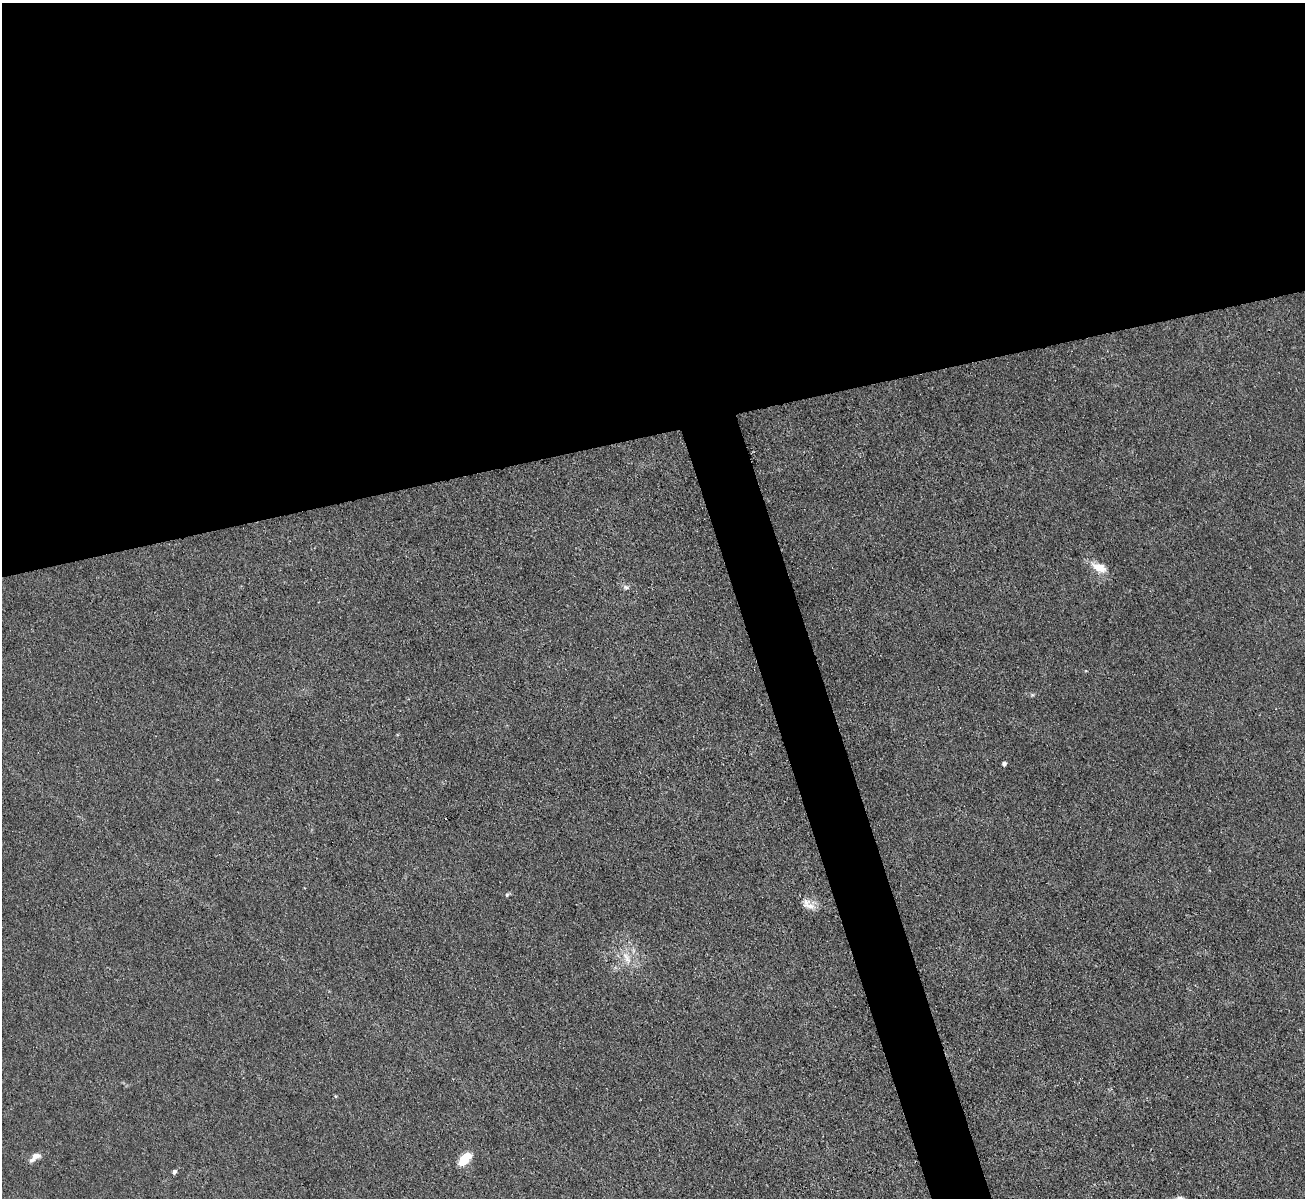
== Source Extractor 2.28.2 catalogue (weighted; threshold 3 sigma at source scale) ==
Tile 2 of 4 x 4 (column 2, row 1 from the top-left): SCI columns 1305-2607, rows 3734-4929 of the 5214 x 5196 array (HDU 1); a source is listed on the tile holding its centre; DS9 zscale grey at full resolution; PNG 1307 x 1200 px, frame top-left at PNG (2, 3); no overlay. Shown black and unused: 39% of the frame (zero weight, under 3 of 4 exposures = <1% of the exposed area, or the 3 px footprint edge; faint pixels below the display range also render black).
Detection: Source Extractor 2.28.2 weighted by HDU 2 'WHT'; one run over the whole footprint, this tile lists its part. Background 0.0411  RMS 0.0057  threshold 0.0255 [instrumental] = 3 sigma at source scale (4.5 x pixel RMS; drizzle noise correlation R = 1.50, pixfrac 1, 0.05/0.05 arcsec/px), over >= 5 px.
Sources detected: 11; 1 inside a brighter listed object's ellipse — not listed separately; the other 10 listed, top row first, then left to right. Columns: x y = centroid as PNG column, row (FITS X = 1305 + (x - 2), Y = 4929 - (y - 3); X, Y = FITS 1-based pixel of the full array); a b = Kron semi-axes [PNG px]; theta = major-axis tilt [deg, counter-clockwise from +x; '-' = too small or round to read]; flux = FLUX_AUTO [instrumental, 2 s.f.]
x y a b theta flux
1099 567 21 11 -24 8.4
626 587 9 6 -17 1.6
1032 695 6 4 71 0.69
1004 763 4 4 - 2.1
507 895 6 4 69 0.88
809 906 22 7 -9 4.4
627 958 22 8 -62 6.7
35 1157 15 7 37 4.2
465 1159 15 8 44 13
174 1172 4 4 - 2